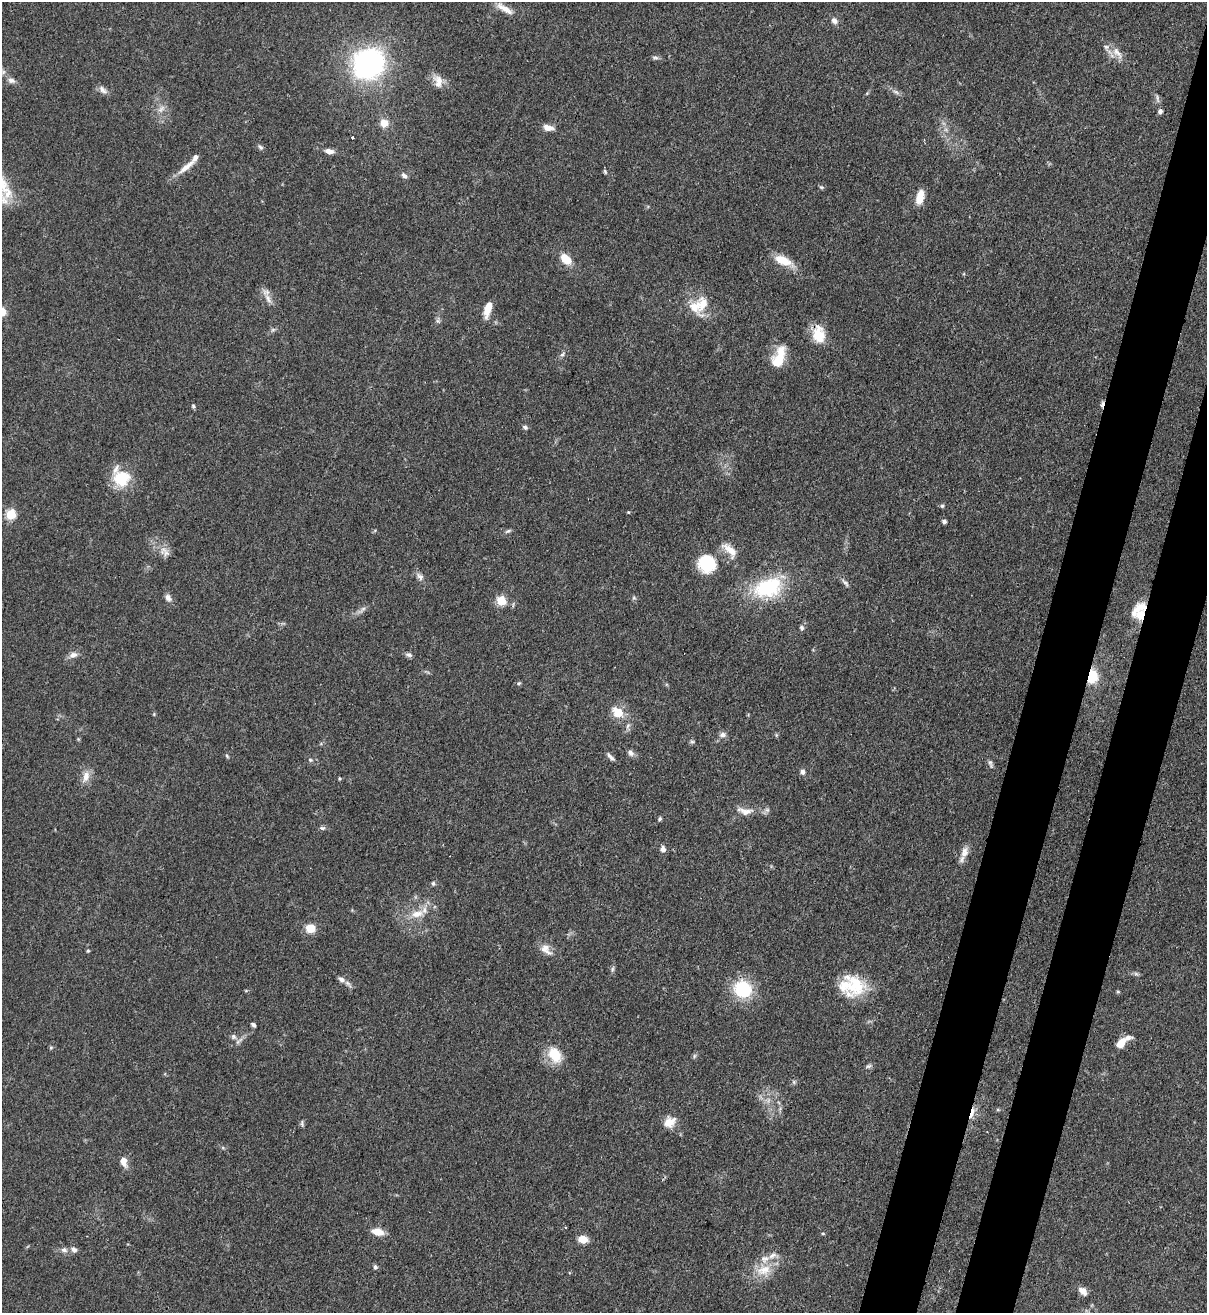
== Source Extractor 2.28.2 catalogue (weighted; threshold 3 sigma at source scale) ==
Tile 10 of 4 x 4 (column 2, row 3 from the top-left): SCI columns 1423-2627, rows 1341-2651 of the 5380 x 5305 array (HDU 1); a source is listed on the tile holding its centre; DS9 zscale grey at full resolution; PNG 1209 x 1315 px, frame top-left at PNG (2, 2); no overlay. Shown black and unused: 7% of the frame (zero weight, under 3 of 4 exposures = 7% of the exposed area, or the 3 px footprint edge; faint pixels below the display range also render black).
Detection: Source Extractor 2.28.2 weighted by HDU 2 'WHT'; one run over the whole footprint, this tile lists its part. Background 0.102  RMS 0.0041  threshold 0.0186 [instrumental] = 3 sigma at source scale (4.5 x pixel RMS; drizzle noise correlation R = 1.50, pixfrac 1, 0.05/0.05 arcsec/px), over >= 5 px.
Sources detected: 111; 1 cosmic-ray / hot-pixel residue — not listed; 9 inside a brighter listed object's ellipse — not listed separately; the other 101 listed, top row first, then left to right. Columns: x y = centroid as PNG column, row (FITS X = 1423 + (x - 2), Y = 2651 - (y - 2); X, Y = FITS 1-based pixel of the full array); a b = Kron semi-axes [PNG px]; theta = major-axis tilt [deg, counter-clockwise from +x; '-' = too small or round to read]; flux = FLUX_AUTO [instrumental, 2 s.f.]
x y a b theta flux
504 8 26 7 -32 4.2
834 20 9 7 -54 1.8
1117 53 21 9 -49 4.4
655 58 11 4 -1 0.96
368 63 31 28 39 79
11 80 11 7 -18 1.8
438 81 19 11 -75 4.1
103 90 14 7 -42 2
896 92 10 4 -30 1.3
1157 98 12 4 -83 1
161 109 12 6 47 2
1160 111 5 5 - 1.2
384 123 10 10 - 4.3
548 128 12 7 -11 3.4
352 137 3 3 - 1.1
261 147 7 5 -50 0.92
329 151 10 6 -11 2.5
187 166 28 7 38 4.8
605 171 7 4 -64 0.62
404 175 9 6 -31 1.4
821 187 7 5 -11 0.65
920 197 15 7 76 6.4
566 259 12 8 -48 7.1
783 260 22 11 -23 7.8
268 298 16 7 -64 3
694 307 22 16 -56 8.1
488 309 17 7 74 5.3
2 312 7 6 - 5.5
438 321 6 5 - 0.84
818 334 22 15 -80 8.8
562 354 7 5 31 0.91
779 357 28 13 68 10
193 406 6 4 -48 0.61
525 427 7 5 -45 0.9
122 478 17 16 - 15
942 506 5 5 - 0.63
628 512 4 3 - 0.38
11 514 5 5 - 26
944 521 5 5 - 1
508 531 9 4 27 0.84
730 550 26 10 -44 5.7
166 553 10 8 89 2.4
707 564 16 15 - 21
420 577 12 7 -47 1.8
845 583 14 5 -50 1.3
768 587 39 24 18 29
168 598 10 7 -62 2
634 598 6 4 -18 0.62
501 601 5 5 - 22
363 609 11 5 45 1.4
1140 615 13 10 -5 7.2
802 628 7 6 - 0.98
73 655 11 7 19 2.3
409 655 10 5 -14 1.1
1092 676 12 9 81 13
519 683 5 4 - 0.55
618 713 8 6 -39 10
723 734 8 6 5 1.7
692 742 6 5 - 0.73
630 753 9 6 -46 1.6
227 756 5 4 - 0.56
611 757 13 5 -49 1.4
310 760 6 5 - 0.73
990 763 11 4 -69 1
803 772 7 6 - 1.4
86 777 17 9 73 3.7
339 778 5 3 - 0.42
745 811 23 9 -10 4.6
660 819 6 5 - 0.64
322 828 8 5 -1 0.94
663 849 8 6 -75 1.8
964 852 16 9 78 3.4
433 883 6 5 - 0.73
417 914 18 9 13 5.3
310 928 10 8 -9 5.8
546 949 18 11 -44 3.8
88 951 5 4 - 0.47
612 969 8 4 82 0.83
1136 974 7 4 -18 0.81
341 979 9 7 -29 1.7
857 984 32 21 -52 16
742 989 17 16 - 22
1118 992 6 3 -19 0.43
253 1025 5 4 - 0.97
233 1036 7 5 71 0.93
1122 1042 17 7 39 6.2
51 1047 6 4 20 0.5
555 1055 21 15 -61 9.5
694 1056 6 4 72 0.68
868 1066 8 5 26 0.93
972 1113 18 4 73 3.1
669 1122 15 11 36 4.8
302 1123 8 4 -81 0.76
124 1161 11 7 -78 3.7
377 1232 13 8 -11 4.8
583 1239 8 6 -11 6
74 1249 9 7 -49 1.5
64 1250 9 6 -18 1.6
375 1267 7 5 -75 0.85
764 1270 22 14 18 8.6
1083 1291 13 8 -46 2.5
Overlapping masked pixels (flux is a lower limit): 4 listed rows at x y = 818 334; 1140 615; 1092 676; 972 1113
Isophote crosses this tile's border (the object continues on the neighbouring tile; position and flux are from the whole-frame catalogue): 1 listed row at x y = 2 312